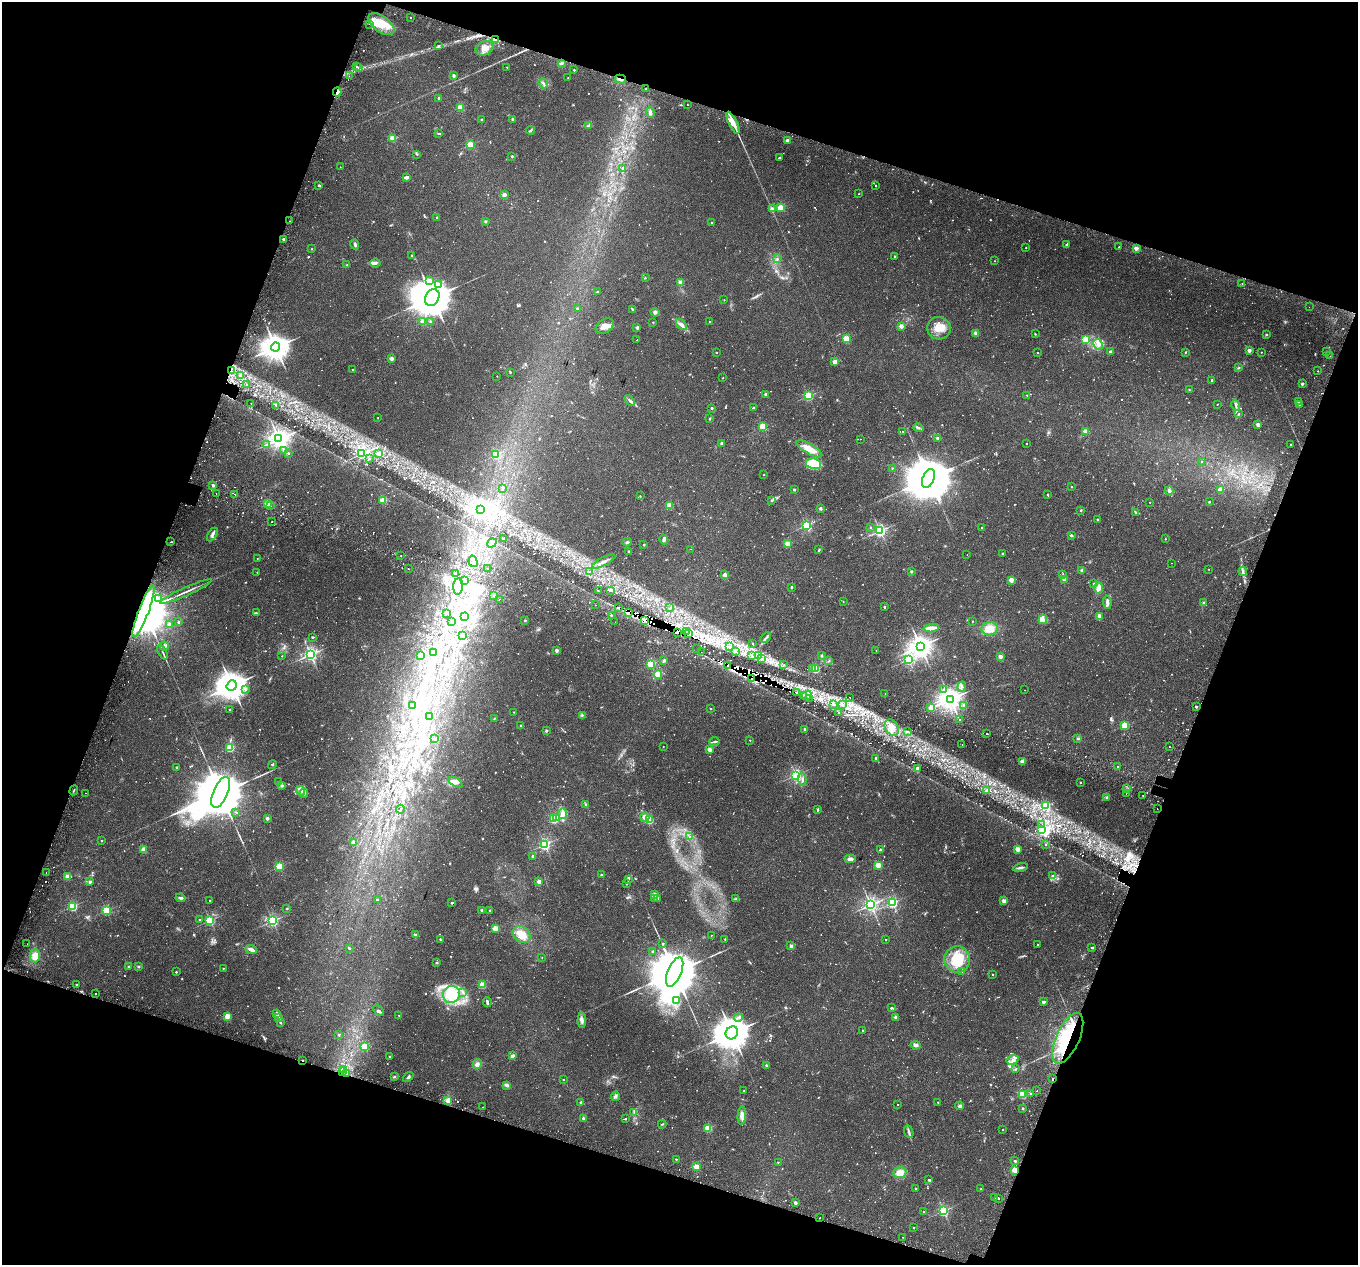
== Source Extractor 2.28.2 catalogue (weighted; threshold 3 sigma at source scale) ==
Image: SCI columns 77-5497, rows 356-5406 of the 5565 x 5701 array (HDU 1 of 3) = the unmasked area's bounding box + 8 px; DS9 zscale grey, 4 x 4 block average (1 PNG px = mean of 4 x 4 image px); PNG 1360 x 1267 px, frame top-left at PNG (2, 2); each listed source drawn as its Kron ellipse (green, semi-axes under 4 px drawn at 4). Shown black and unused: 38% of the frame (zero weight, under 2 of 3 exposures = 5% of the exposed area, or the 3 px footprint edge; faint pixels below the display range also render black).
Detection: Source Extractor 2.28.2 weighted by HDU 2 'WHT'. Background 0.0416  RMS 0.0036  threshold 0.0162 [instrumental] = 3 sigma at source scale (4.5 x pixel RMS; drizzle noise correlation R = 1.50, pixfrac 1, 0.0396/0.0396 arcsec/px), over >= 5 px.
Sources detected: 1471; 28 too faint to see at this stretch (4 x 4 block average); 13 inside a brighter object's white glare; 87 cosmic-ray / hot-pixel residue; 2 long thin detections or spike segments (spike, bleed or trail) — neither listed nor drawn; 30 coinciding with a brighter row at this scale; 32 inside a brighter listed object's ellipse — not listed separately; of the other 1279, all 500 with FLUX_AUTO >= 1.39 (the completeness limit of this list) listed and drawn (779 fainter detections not listed), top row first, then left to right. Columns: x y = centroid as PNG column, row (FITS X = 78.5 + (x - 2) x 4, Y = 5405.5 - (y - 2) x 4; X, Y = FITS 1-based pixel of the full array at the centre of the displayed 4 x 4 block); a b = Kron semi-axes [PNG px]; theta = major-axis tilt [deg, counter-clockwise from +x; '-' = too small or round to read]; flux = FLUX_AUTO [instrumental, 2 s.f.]
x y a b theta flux
410 18 2 2 - 2.1
370 24 2 2 - 3.5
381 24 15 7 -36 41
495 40 3 2 - 38
438 46 3 2 - 3.5
485 48 9 6 23 19
561 63 4 2 - 3.8
356 66 2 2 - 1.9
358 67 2 2 - 1.6
507 67 2 2 - 1.8
574 70 2 2 - 3.7
349 76 2 2 - 3.3
454 76 2 2 - 19
568 78 2 2 - 1.5
620 79 5 2 - 4.9
543 83 5 2 - 3.7
646 89 2 2 - 2.5
337 92 4 2 - 20
439 98 3 2 - 2.6
687 105 2 2 - 1.6
460 107 2 2 - 93
650 112 5 3 - 5.2
481 119 2 2 - 2.1
512 119 2 2 - 7.3
733 123 12 4 -64 18
588 126 3 2 - 2.1
530 130 4 2 - 3.4
439 133 4 2 - 2
393 138 2 2 - 93
787 140 2 2 - 18
470 145 2 2 - 130
417 154 2 2 - 1.7
512 156 2 2 - 7
779 158 2 2 - 6
340 167 2 2 - 1.5
623 168 2 2 - 8.5
406 177 3 2 - 14
319 185 2 2 - 6.7
876 186 2 2 - 2.2
859 194 2 2 - 1.7
504 195 2 2 - 38
780 208 2 2 - 100
772 209 2 2 - 31
437 217 2 2 - 5.5
290 221 2 2 - 2.8
485 221 2 2 - 11
711 222 2 2 - 1.4
284 239 2 2 - 16
355 244 5 3 - 5.5
1066 245 3 2 - 2.7
1119 247 2 2 - 3.1
1026 248 2 2 - 2.1
1136 248 2 2 - 30
311 249 2 2 - 1.6
412 255 2 2 - 5.2
895 256 2 2 - 3.7
777 259 2 2 - 3.2
995 261 2 2 - 1.7
375 263 5 4 - 5.7
347 265 2 2 - 1.5
645 278 3 2 - 1.5
429 280 2 2 - 23
680 282 2 2 - 36
438 284 2 2 - 13
1242 284 2 2 - 27
597 292 2 2 - 6.2
432 298 9 6 64 11000
724 300 2 2 - 1.4
1309 307 2 2 - 2.2
577 309 2 2 - 9.4
632 309 3 2 - 1.8
655 312 5 4 - 5
709 321 2 2 - 1.4
423 322 2 2 - 53
431 322 2 2 - 16
653 322 2 2 - 2.9
681 324 6 4 -46 8.4
605 326 10 6 35 15
901 326 2 2 - 34
637 327 2 2 - 20
939 328 12 11 - 37
976 333 2 2 - 37
1035 334 2 2 - 1.5
1266 334 3 2 - 2.6
846 339 2 2 - 100
637 340 2 2 - 12
1085 340 2 2 - 160
1098 344 6 5 - 15
275 347 4 4 - 3100
1249 350 2 2 - 25
1110 351 3 2 - 3.5
1327 351 2 2 - 1.4
716 352 2 2 - 3.6
1037 352 2 2 - 1.7
1185 352 2 2 - 1.4
1261 352 2 2 - 2.3
1330 356 2 2 - 1.6
391 359 2 2 - 36
835 362 2 2 - 42
1239 368 3 2 - 2
352 370 2 2 - 1.5
231 371 2 2 - 8.2
1318 371 2 2 - 1.6
510 372 2 2 - 1.7
240 375 3 2 - 2.2
497 376 2 2 - 1.4
723 378 2 2 - 1.7
1212 380 2 2 - 5.2
1302 384 2 2 - 14
246 385 2 2 - 1.6
1189 390 3 2 - 1.4
766 394 2 2 - 18
1027 395 2 2 - 2.2
808 396 2 2 - 230
630 401 6 2 -50 4.6
1298 401 3 2 - 2.2
251 403 2 2 - 1.8
1217 404 2 2 - 1.9
276 405 2 2 - 1.9
1236 405 5 2 - 4.4
1300 405 2 2 - 1.6
712 408 2 2 - 8
754 408 2 2 - 10
1239 414 2 2 - 1.8
378 418 2 2 - 1.9
710 419 2 2 - 1.6
1258 424 2 2 - 26
763 427 2 2 - 140
918 428 5 3 - 4
903 431 2 2 - 1.5
1086 431 2 2 - 58
937 438 2 2 - 9.6
279 439 3 3 - 1600
860 439 2 2 - 6.2
722 443 2 2 - 17
1026 443 2 2 - 1.5
1290 444 2 2 - 2.4
266 445 4 2 - 2.5
809 449 14 5 -30 29
284 450 3 2 - 1.5
288 453 2 2 - 6.9
379 453 2 2 - 15
362 454 2 2 - 560
496 455 2 2 - 190
369 459 2 2 - 2.4
1202 461 2 2 - 3
814 464 8 5 -11 97
892 468 2 2 - 3.1
764 475 2 2 - 2.1
928 478 10 5 66 13000
213 485 3 3 - 3.9
1071 486 2 2 - 4.5
502 489 2 2 - 3.5
794 489 2 2 - 10
1220 490 2 2 - 50
1169 491 4 3 - 4.4
216 493 2 2 - 4
235 494 2 2 - 2.2
1048 495 3 2 - 1.6
640 496 2 2 - 1.7
383 500 2 2 - 98
772 500 2 2 - 1.5
1150 502 2 2 - 1.5
1209 502 2 2 - 4.3
268 504 2 2 - 110
669 505 2 2 - 73
271 506 2 2 - 1.8
820 508 2 2 - 16
480 509 3 3 - 1100
1081 510 2 2 - 8.3
1136 512 3 2 - 1.9
1098 520 2 2 - 11
272 522 2 2 - 9.8
806 525 2 2 - 310
870 527 2 2 - 3
982 528 2 2 - 1.6
880 531 2 2 - 470
212 534 7 3 58 7.2
1071 535 2 2 - 11
503 538 2 2 - 1.5
1165 539 2 2 - 2
664 540 5 3 - 3.9
170 542 2 2 - 3.1
627 542 4 2 - 3.5
492 543 5 4 - 11
788 544 2 2 - 62
644 545 2 2 - 5.7
691 549 2 2 - 1.6
819 550 3 2 - 2.6
628 551 2 2 - 8.2
1002 553 2 2 - 4.3
967 554 2 2 - 1.6
401 556 2 2 - 2.8
257 558 2 2 - 1.8
473 561 6 2 -74 23
604 561 13 3 27 9.7
1172 563 2 2 - 1.8
408 569 2 2 - 1.5
487 569 2 2 - 1.5
1209 569 2 2 - 1.5
911 571 2 2 - 11
1082 571 2 2 - 25
1243 571 4 3 - 4.9
257 572 2 2 - 1.6
589 572 3 2 - 2.2
455 574 2 2 - 1.5
1063 574 3 2 - 1.9
725 575 2 2 - 34
1064 579 2 2 - 22
464 580 3 2 - 3.6
1011 580 2 2 - 46
1094 583 2 2 - 3.1
458 587 8 5 86 14
791 587 2 2 - 8.2
1098 588 5 3 - 13
610 590 3 2 - 3.9
598 591 3 2 - 1.8
186 592 28 2 24 12
494 595 2 2 - 3.6
158 599 2 2 - 2.2
499 599 2 2 - 6.3
843 602 2 2 - 1.8
1107 602 6 3 -84 7.1
1204 602 2 2 - 11
595 605 2 2 - 3.1
618 607 2 2 - 2.6
884 607 2 2 - 6.7
670 608 2 2 - 2
144 611 27 5 69 39000
256 613 3 2 - 2.1
446 613 2 2 - 1.5
628 613 2 2 - 11
611 615 2 2 - 5
1099 616 4 3 - 5.5
465 617 2 2 - 230
1043 619 5 3 - 7.3
525 620 2 2 - 7.5
644 620 2 2 - 4.7
452 621 3 2 - 2.4
972 621 2 2 - 1.4
178 622 2 2 - 8.3
615 622 2 2 - 1.4
169 624 3 3 - 4.4
931 628 8 3 4 16
989 629 8 6 5 25
686 631 3 2 - 2.8
678 632 2 2 - 3.3
689 634 2 2 - 2.3
462 635 2 2 - 1.8
312 637 2 2 - 2.6
766 638 6 2 44 4.4
753 644 2 2 - 1.8
164 646 4 3 - 4.9
730 646 3 2 - 1.6
920 646 3 3 - 1800
697 648 2 2 - 1.7
557 650 2 2 - 21
876 650 2 2 - 1.5
735 651 2 2 - 2.9
162 652 8 2 -65 4.6
701 652 2 2 - 1.4
433 653 3 2 - 1.9
310 655 2 2 - 690
421 655 2 2 - 82
282 656 2 2 - 2
752 656 2 2 - 1.6
758 656 2 2 - 1.7
822 656 3 2 - 2.7
1000 656 2 2 - 33
761 659 2 2 - 3.3
908 659 2 2 - 330
664 660 3 3 - 3.7
829 660 2 2 - 1.6
651 664 2 2 - 160
728 665 2 2 - 7
784 665 2 2 - 3.2
813 668 2 2 - 25
815 669 2 2 - 140
658 674 4 3 - 14
751 679 2 2 - 4
232 686 5 4 - 4200
961 687 5 2 - 3.9
943 689 2 2 - 1.7
245 690 2 2 - 3.6
1024 690 2 2 - 1.4
796 692 2 2 - 1.6
885 694 2 2 - 4.6
803 695 2 2 - 1.4
807 695 5 2 - 5.4
850 697 2 2 - 14
809 698 2 2 - 4.5
950 699 4 3 - 1800
834 704 2 2 - 1.4
843 704 2 2 - 2.4
412 705 2 2 - 1.4
964 705 2 2 - 1.5
1196 707 2 2 - 4.7
710 708 2 2 - 4.6
931 708 2 2 - 48
229 709 2 2 - 2.7
514 712 2 2 - 2
839 713 3 2 - 1.4
582 715 3 2 - 1.6
429 717 4 3 - 3.4
494 718 3 2 - 1.5
959 720 2 2 - 1.9
1125 725 2 2 - 130
521 726 2 2 - 2.1
892 728 9 6 -58 24
805 729 2 2 - 6.3
546 731 3 2 - 2.6
907 731 3 2 - 2
987 734 2 2 - 7.6
435 739 2 2 - 14
1078 739 3 2 - 2.3
750 740 2 2 - 1.5
714 741 5 2 - 3.3
962 744 2 2 - 1.4
663 747 2 2 - 2
1169 747 2 2 - 2.7
230 748 2 2 - 160
710 750 2 2 - 34
875 758 2 2 - 4.6
1022 762 2 2 - 55
272 764 5 2 - 1.9
1117 766 2 2 - 3.5
177 767 2 2 - 5
917 768 2 2 - 30
796 775 2 2 - 430
802 779 6 3 -85 5.3
278 781 2 2 - 1.7
455 782 8 4 -31 11
1080 782 2 2 - 4.1
282 785 2 2 - 12
1126 789 2 2 - 1.9
74 790 5 2 - 1.8
987 790 2 2 - 7.6
300 791 5 3 - 6.5
220 792 16 7 67 24000
86 793 2 2 - 1.6
304 793 4 3 - 5.1
1126 793 2 2 - 2.8
1143 795 2 2 - 2.6
1107 797 4 3 - 3
586 805 2 2 - 1.4
1046 805 2 2 - 190
400 809 4 2 - 1.6
1157 809 2 2 - 15
818 810 3 2 - 2.3
236 812 3 2 - 1.9
563 814 5 3 - 9.8
645 817 5 3 - 13
267 818 2 2 - 19
556 818 2 2 - 22
554 819 2 2 - 170
649 820 2 2 - 150
1041 825 3 2 - 3.5
1041 830 2 2 - 280
690 837 2 2 - 2.9
102 841 2 2 - 3.6
354 843 2 2 - 62
544 844 2 2 - 460
1045 844 2 2 - 3.3
1017 849 2 2 - 43
144 850 2 2 - 66
880 850 2 2 - 7.7
533 856 2 2 - 13
850 859 6 3 4 8.5
878 865 2 2 - 73
279 867 2 2 - 180
1021 868 7 2 11 6.2
46 872 2 2 - 3
601 875 2 2 - 6.4
67 876 2 2 - 49
1052 876 4 2 - 2.1
628 879 4 2 - 3.6
539 881 2 2 - 34
90 882 3 2 - 4.6
627 884 3 2 - 1.6
655 895 3 2 - 3.4
180 898 5 3 - 4.5
654 898 2 2 - 1.7
377 899 2 2 - 5.1
657 899 3 2 - 1.5
736 899 3 3 - 2.7
210 900 2 2 - 1.6
1004 901 2 2 - 36
452 903 2 2 - 9.2
892 903 2 2 - 320
871 905 2 2 - 730
73 906 2 2 - 230
287 909 2 2 - 2.9
482 910 2 2 - 22
490 910 2 2 - 2.1
106 911 2 2 - 190
199 920 2 2 - 2.8
210 920 2 2 - 270
272 921 2 2 - 430
495 928 2 2 - 73
415 935 3 2 - 3.1
522 935 9 7 -37 30
711 935 2 2 - 1.7
725 939 3 2 - 1.8
886 939 2 2 - 3.2
440 940 3 2 - 3.1
663 943 2 2 - 6.5
27 944 2 2 - 1.7
1037 945 2 2 - 1.7
791 946 2 2 - 18
349 948 2 2 - 3.4
1092 948 2 2 - 8.3
251 949 6 3 -22 10
652 951 2 2 - 6.5
35 956 6 5 - 24
542 957 2 2 - 1.4
957 959 13 13 - 77
437 963 2 2 - 1.6
138 966 3 2 - 2.1
129 967 2 2 - 10
223 968 2 2 - 3.5
176 972 2 2 - 3.5
675 972 15 7 67 21000
961 972 2 2 - 2.5
992 974 2 2 - 2.1
76 984 2 2 - 6.8
482 985 2 2 - 95
463 992 3 2 - 2.3
95 994 2 2 - 1.6
451 994 9 8 - 100
676 1000 2 2 - 2.6
487 1002 5 2 - 4
1043 1002 2 2 - 11
891 1008 3 2 - 3.2
379 1010 6 2 -44 4.4
276 1014 4 2 - 7.7
399 1015 2 2 - 2.1
227 1016 2 2 - 73
278 1017 3 2 - 2.6
738 1017 4 3 - 4.5
896 1017 2 2 - 33
582 1020 8 4 -89 7.9
280 1022 3 2 - 1.6
863 1030 2 2 - 5.6
732 1033 7 6 - 5800
339 1034 2 2 - 2.2
1068 1038 27 11 66 150
916 1045 5 3 - 5.8
365 1047 2 2 - 150
512 1056 3 3 - 5.9
390 1057 2 2 - 4.8
302 1060 2 2 - 7
1013 1060 6 4 14 8.6
477 1064 5 4 - 7.4
766 1065 2 2 - 5.5
1015 1069 3 2 - 2
343 1070 2 2 - 3.5
342 1072 2 2 - 2.1
347 1073 2 2 - 1.5
395 1076 3 2 - 2.1
408 1077 6 2 43 3.7
1052 1078 2 2 - 1.9
563 1079 2 2 - 1.7
507 1085 4 3 - 6.7
744 1091 2 2 - 3.1
1037 1091 2 2 - 1.5
1031 1093 2 2 - 1.6
1022 1094 2 2 - 180
615 1096 4 3 - 4
448 1100 4 3 - 13
581 1102 2 2 - 4.9
938 1102 2 2 - 1.9
898 1104 2 2 - 3.1
960 1106 4 3 - 6.2
482 1107 2 2 - 1.8
1023 1108 2 2 - 6.4
634 1112 2 2 - 1.4
742 1115 9 4 86 16
583 1118 2 2 - 11
626 1119 2 2 - 2.8
662 1124 4 2 - 1.8
708 1128 2 2 - 130
1002 1129 2 2 - 2
909 1132 6 3 -67 5
676 1159 3 2 - 1.5
1015 1161 3 2 - 2.4
778 1162 2 2 - 1.8
696 1167 2 2 - 74
1015 1170 2 2 - 97
900 1173 6 5 - 20
928 1180 2 2 - 3.3
915 1188 2 2 - 4.5
981 1188 2 2 - 2.2
994 1198 2 2 - 1.8
998 1198 2 2 - 8.9
795 1203 2 2 - 20
924 1211 2 2 - 2.9
943 1211 2 2 - 330
820 1218 2 2 - 1.6
914 1227 2 2 - 3.3
903 1237 2 2 - 1.7
Overlapping masked pixels (flux is a lower limit): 22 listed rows (the first 20) at x y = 381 24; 495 40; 620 79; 337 92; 231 371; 618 607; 144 611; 628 613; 465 617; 644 620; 686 631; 678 632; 689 634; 728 665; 751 679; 796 692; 1068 1038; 302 1060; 342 1072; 347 1073
Diffuse or blended objects may show on this block-average render without a row.